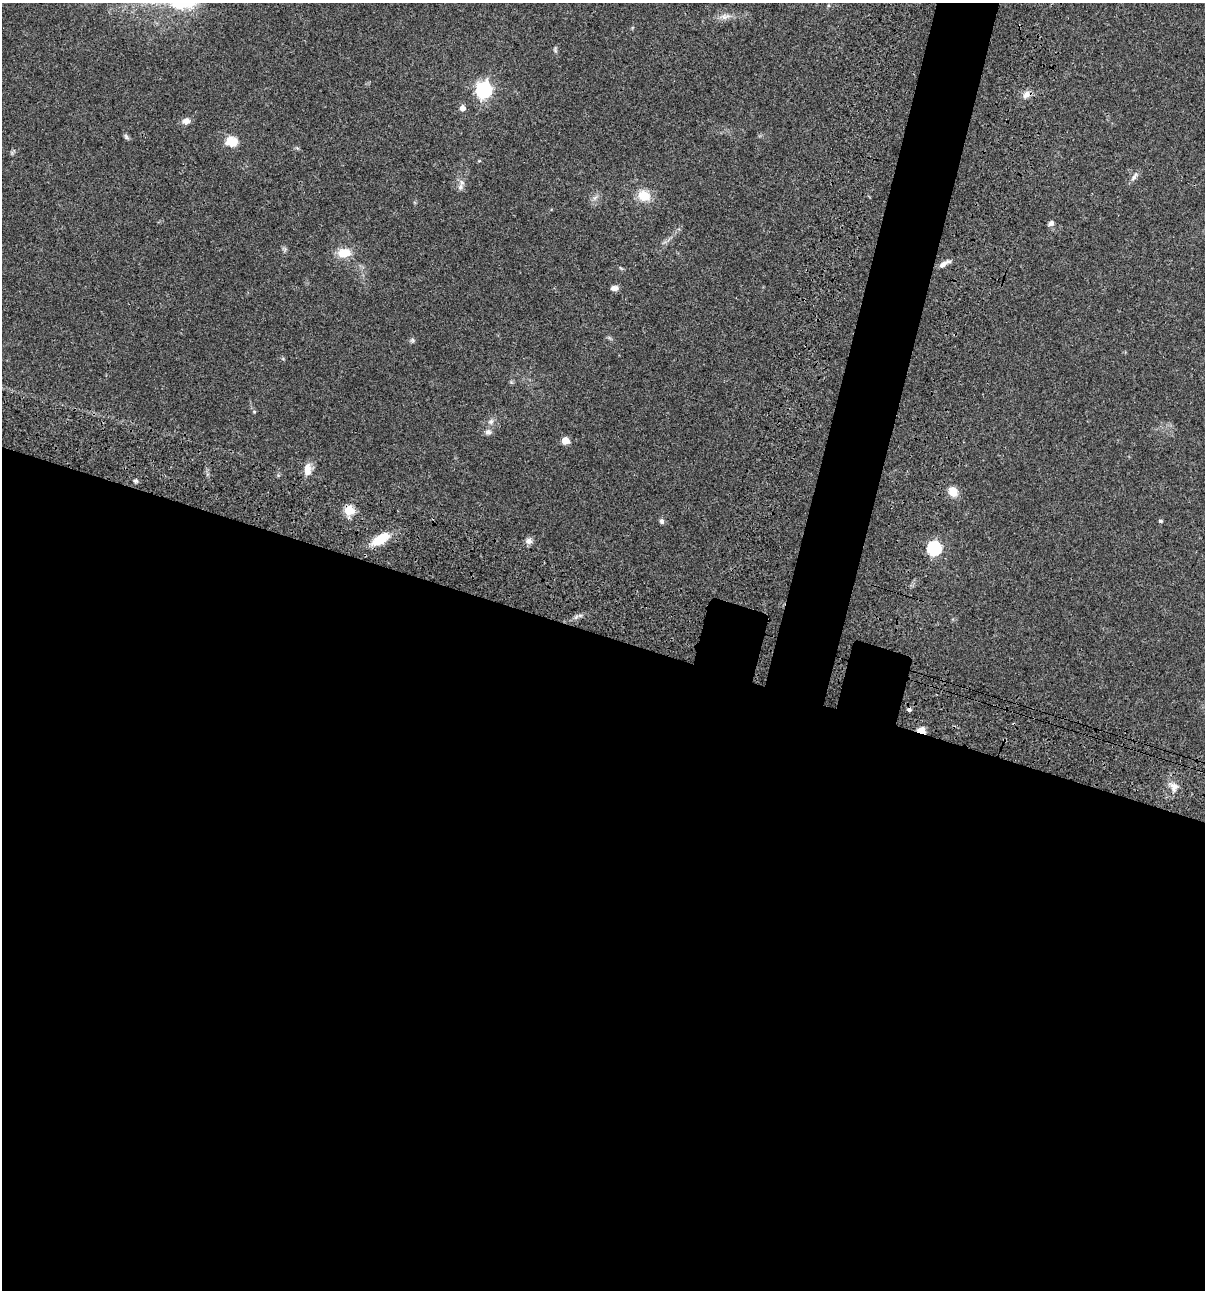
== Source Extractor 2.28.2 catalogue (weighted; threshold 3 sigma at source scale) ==
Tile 14 of 4 x 4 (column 2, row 4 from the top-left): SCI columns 1437-2639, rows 120-1407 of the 5403 x 5389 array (HDU 1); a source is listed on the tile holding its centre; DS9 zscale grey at full resolution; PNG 1207 x 1292 px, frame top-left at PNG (2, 3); no overlay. Shown black and unused: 54% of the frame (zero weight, under 3 of 4 exposures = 9% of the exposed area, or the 3 px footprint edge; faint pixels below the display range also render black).
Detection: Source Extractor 2.28.2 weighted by HDU 2 'WHT'; one run over the whole footprint, this tile lists its part. Background 0.0471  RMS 0.0055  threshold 0.0247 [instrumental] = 3 sigma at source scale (4.5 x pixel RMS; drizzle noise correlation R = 1.50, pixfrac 1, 0.05/0.05 arcsec/px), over >= 5 px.
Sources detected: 31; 1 cosmic-ray / hot-pixel residue — not listed; the other 30 listed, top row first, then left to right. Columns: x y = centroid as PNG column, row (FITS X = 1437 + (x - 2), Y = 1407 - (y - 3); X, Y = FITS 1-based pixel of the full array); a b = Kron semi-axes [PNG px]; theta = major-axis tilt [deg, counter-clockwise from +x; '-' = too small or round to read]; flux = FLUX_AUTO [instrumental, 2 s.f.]
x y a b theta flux
724 17 8 5 -1 1.7
555 50 10 3 -79 0.84
484 90 7 7 - 140
1026 94 11 8 45 2.9
462 108 5 5 - 2.9
186 121 10 7 6 2.7
126 136 9 4 -63 1
232 142 14 12 -5 6.9
1134 177 14 5 57 1.9
460 187 8 6 73 1.7
644 196 16 13 -24 7.9
1051 223 7 6 - 1.5
344 253 16 10 4 7.8
943 264 15 6 35 2.6
614 288 9 7 -2 2.1
413 340 7 4 -89 0.85
491 422 8 6 45 1.7
488 432 9 7 9 1.9
565 440 5 5 - 10
307 470 17 9 86 4.8
135 481 6 4 -19 0.84
953 492 12 10 -57 5.7
349 510 5 5 - 27
662 521 7 5 -73 1.3
1161 521 5 4 - 0.67
380 539 22 10 32 13
529 541 9 7 -10 2.3
934 548 6 6 - 78
921 730 8 6 -12 5.3
1174 787 12 9 87 3.8
Overlapping masked pixels (flux is a lower limit): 2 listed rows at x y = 349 510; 921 730